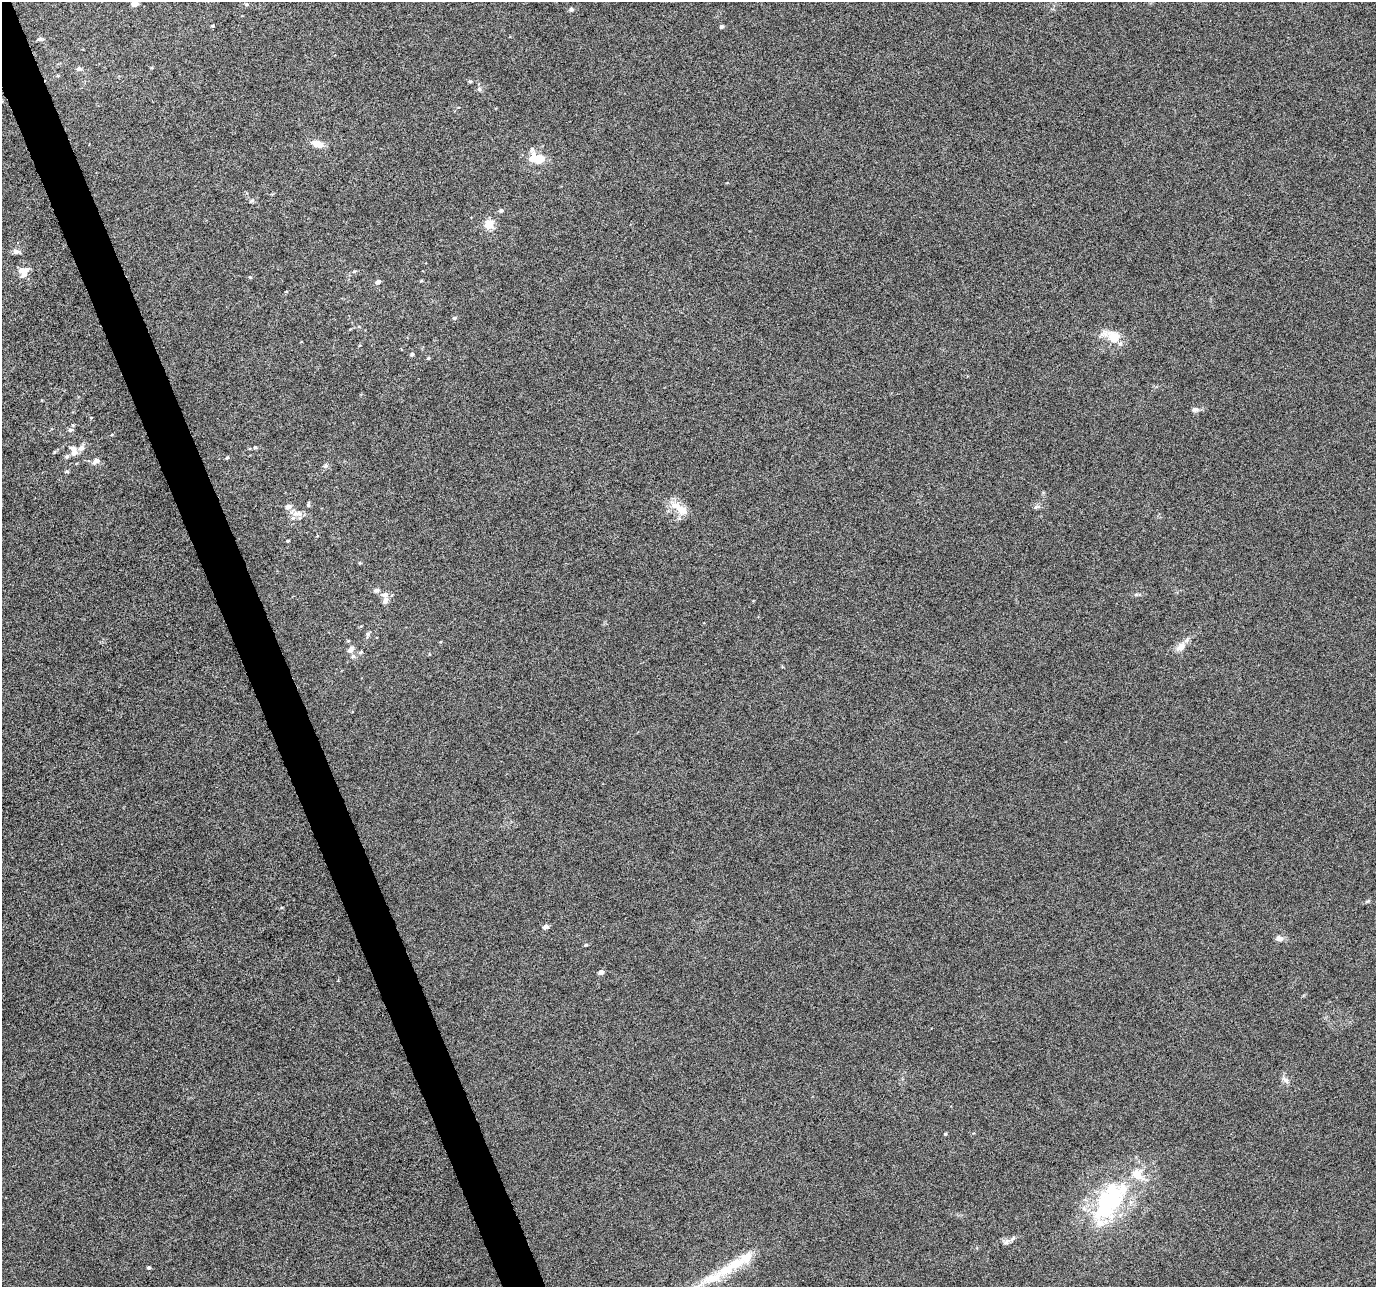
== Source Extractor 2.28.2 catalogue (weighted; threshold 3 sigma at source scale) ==
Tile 11 of 4 x 4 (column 3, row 3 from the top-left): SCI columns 2752-4125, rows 1413-2697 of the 5500 x 5339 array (HDU 1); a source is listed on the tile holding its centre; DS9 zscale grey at full resolution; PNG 1378 x 1289 px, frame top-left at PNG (2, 2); no overlay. Shown black and unused: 3% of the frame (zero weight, under 10 of 20 exposures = <1% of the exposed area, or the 3 px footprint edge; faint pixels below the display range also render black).
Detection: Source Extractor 2.28.2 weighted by HDU 2 'WHT'; one run over the whole footprint, this tile lists its part. Background -6.09e-04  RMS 0.0017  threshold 0.00681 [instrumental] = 3 sigma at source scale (4.09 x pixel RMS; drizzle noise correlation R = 1.36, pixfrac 0.8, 0.0396/0.0396 arcsec/px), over >= 5 px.
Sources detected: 67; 2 inside a brighter object's white glare — not listed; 10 inside a brighter listed object's ellipse — not listed separately; the other 55 listed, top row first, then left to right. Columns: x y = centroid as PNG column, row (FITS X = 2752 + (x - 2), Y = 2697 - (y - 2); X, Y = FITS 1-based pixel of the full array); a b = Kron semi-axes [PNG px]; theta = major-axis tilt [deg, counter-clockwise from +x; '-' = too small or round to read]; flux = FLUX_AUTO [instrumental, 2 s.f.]
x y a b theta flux
135 4 5 4 - 1.3
571 9 6 5 - 0.34
213 26 4 3 - 0.17
722 27 4 4 - 0.41
40 39 7 5 1 0.34
79 69 6 5 - 0.41
58 76 5 3 - 0.16
470 82 5 4 - 0.2
479 89 6 6 - 0.34
317 144 12 7 -20 1.8
532 149 13 5 -74 0.38
539 159 11 10 - 2.1
501 210 5 5 - 0.3
489 224 10 9 - 2.3
16 252 8 6 -8 0.66
23 270 14 7 6 1.3
354 271 5 5 - 0.2
250 277 4 3 - 0.13
378 282 5 5 - 0.51
454 318 6 5 - 0.27
1114 337 20 16 -37 2.8
412 354 5 5 - 0.27
428 358 5 4 - 0.19
1195 409 9 6 0 0.53
70 430 7 5 11 0.37
255 447 5 4 - 0.2
81 448 8 7 - 0.76
74 453 9 6 17 0.74
227 458 5 3 - 0.19
96 461 7 6 - 0.88
326 465 6 6 - 0.34
67 472 6 4 -1 0.19
308 505 7 4 75 0.27
288 507 6 6 - 0.85
1036 507 9 5 26 0.35
680 509 29 11 -36 2.5
296 513 10 8 -3 1
288 541 3 3 - 0.15
360 563 4 4 - 0.16
376 590 8 5 -3 0.52
385 600 11 7 76 0.77
368 634 9 5 72 0.37
1181 647 15 9 51 1.3
350 650 8 6 48 0.75
353 656 7 6 - 0.36
546 927 5 4 - 0.83
1279 938 9 7 -6 0.68
586 945 5 4 - 0.19
601 972 5 4 - 0.74
1286 1080 12 6 -37 0.6
945 1134 4 4 - 0.17
1108 1204 61 32 55 18
1006 1242 9 6 29 0.5
148 1268 4 4 - 0.28
714 1278 62 13 25 6.4
Isophote crosses this tile's border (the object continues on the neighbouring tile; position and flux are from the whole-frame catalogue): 2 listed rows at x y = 135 4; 714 1278
Unlisted compact peaks at least as high as the median listed source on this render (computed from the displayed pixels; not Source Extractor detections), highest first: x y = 1367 901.